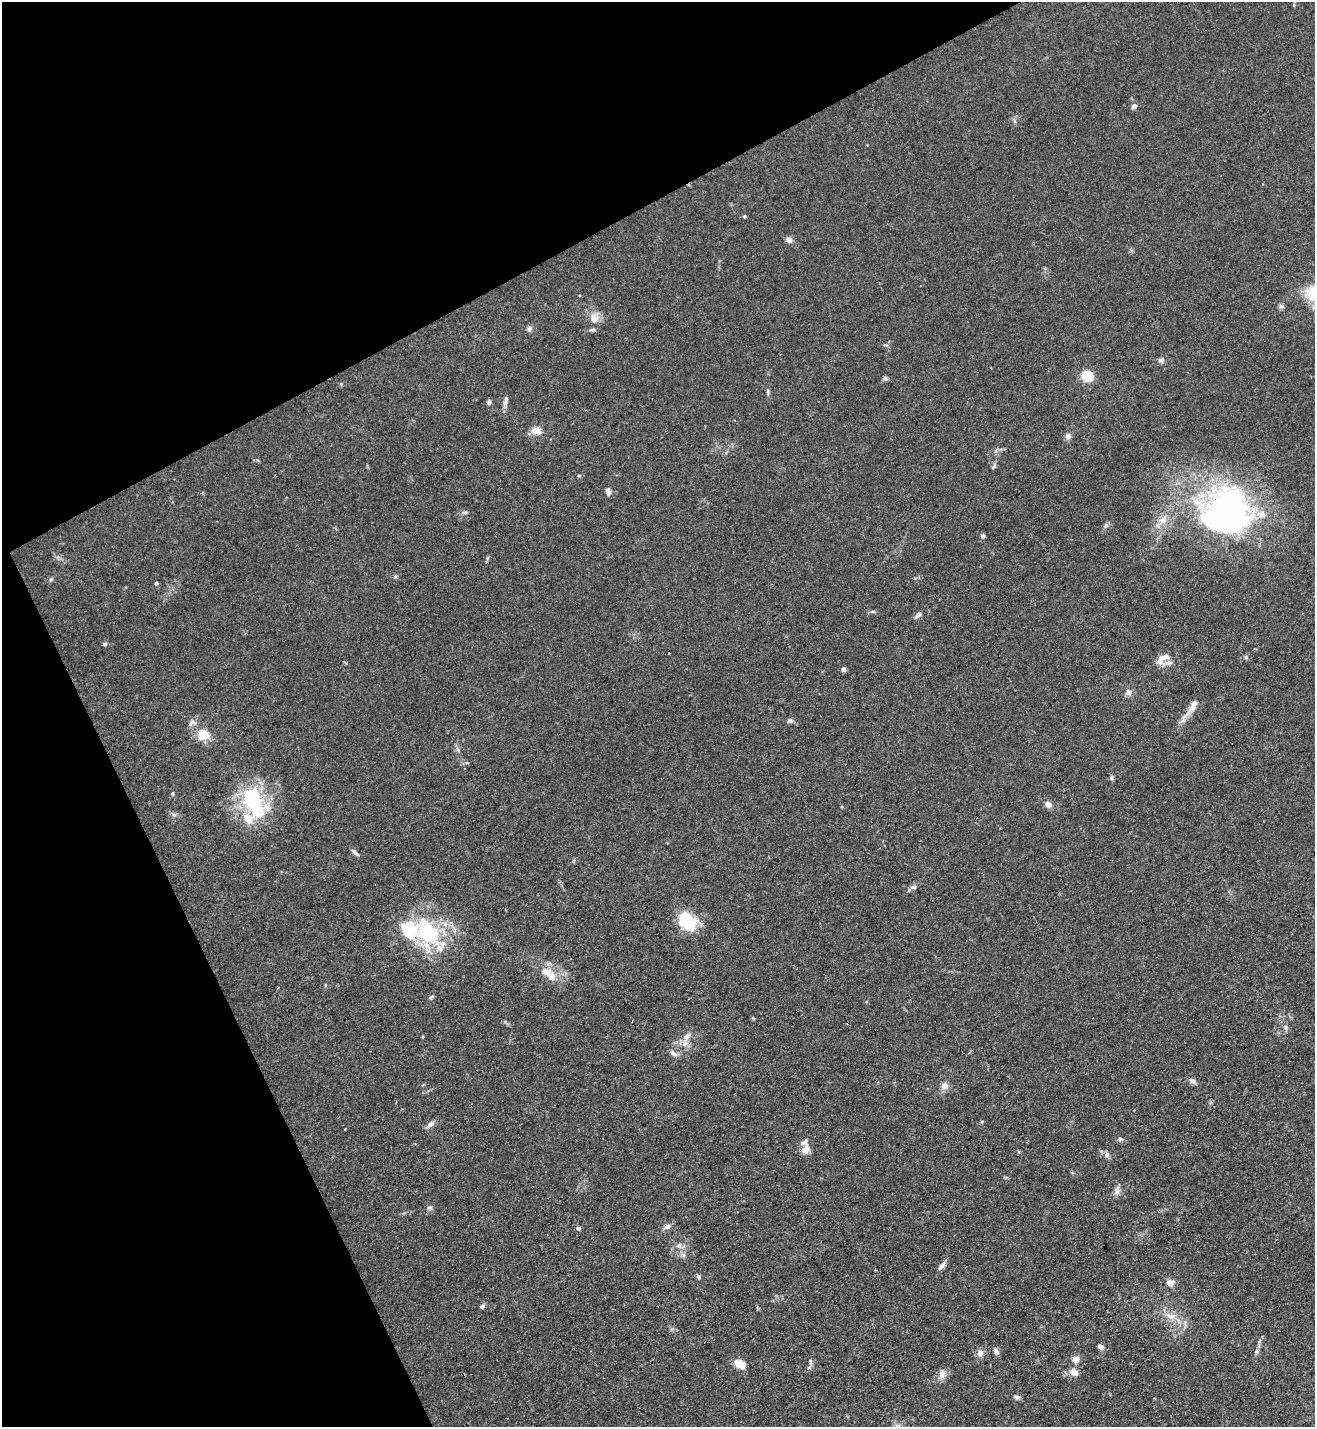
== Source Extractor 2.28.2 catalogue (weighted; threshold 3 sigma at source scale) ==
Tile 5 of 4 x 4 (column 1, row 2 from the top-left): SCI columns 159-1471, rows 2858-4282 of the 5708 x 5718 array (HDU 1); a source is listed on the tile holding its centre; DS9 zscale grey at full resolution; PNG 1317 x 1429 px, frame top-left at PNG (2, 2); no overlay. Shown black and unused: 25% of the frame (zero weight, under 3 of 4 exposures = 1% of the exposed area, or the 3 px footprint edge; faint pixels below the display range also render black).
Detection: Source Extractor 2.28.2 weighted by HDU 2 'WHT'; one run over the whole footprint, this tile lists its part. Background 0.063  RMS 0.0057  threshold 0.0258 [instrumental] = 3 sigma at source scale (4.5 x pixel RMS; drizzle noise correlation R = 1.50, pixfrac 1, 0.05/0.05 arcsec/px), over >= 5 px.
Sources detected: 89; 2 inside a brighter object's white glare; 1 cosmic-ray / hot-pixel residue — not listed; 7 inside a brighter listed object's ellipse — not listed separately; the other 79 listed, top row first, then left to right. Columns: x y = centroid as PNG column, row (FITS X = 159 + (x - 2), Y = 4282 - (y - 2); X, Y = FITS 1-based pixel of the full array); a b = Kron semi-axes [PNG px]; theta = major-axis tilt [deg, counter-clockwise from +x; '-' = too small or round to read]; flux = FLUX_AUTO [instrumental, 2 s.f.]
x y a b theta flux
1294 5 4 4 - 0.67
1134 106 7 6 - 1.9
744 216 4 4 - 0.68
789 240 8 7 - 2.4
1281 306 7 6 - 1.3
594 318 13 12 - 6.3
529 328 8 6 57 1.6
1161 360 9 7 33 1.8
1087 376 9 7 -5 22
885 378 7 5 -44 1
768 392 9 4 -90 1.1
506 399 9 5 -78 1.7
489 402 6 5 - 1.6
536 431 11 8 -9 5.9
1068 436 8 7 - 2.3
994 466 7 5 54 1.2
579 475 6 4 0 0.67
608 492 9 6 -83 2.4
1226 506 75 52 -79 140
465 512 9 4 1 1.2
1163 520 14 10 49 6.8
1106 525 7 5 55 1.3
983 536 5 5 - 1.1
51 579 6 4 43 0.88
156 583 5 4 - 1
918 615 8 6 46 2
105 644 5 5 - 1.2
1246 657 6 5 - 0.96
1163 659 23 10 41 6.7
843 669 5 5 - 1.8
1129 692 9 8 - 2.4
1193 706 22 9 63 6
790 720 8 6 19 1.5
192 723 12 7 51 2.7
203 735 16 13 17 10
458 749 6 4 -68 1.2
1111 778 6 5 - 1
172 793 5 3 - 0.64
253 802 41 23 -62 53
1048 804 9 7 -42 3
174 815 7 4 -19 1.2
355 852 13 4 -41 1.7
913 887 9 5 0 1.8
686 920 29 18 -48 20
428 933 42 30 -42 52
549 974 26 11 -38 12
325 985 6 3 -71 0.53
431 997 8 4 35 0.87
1286 1027 7 4 -89 1.2
687 1036 12 7 44 3.9
673 1053 12 6 -37 2.4
1192 1081 9 6 -28 2.4
944 1086 10 9 - 3.4
430 1124 13 6 36 2.5
1120 1139 7 5 1 1.2
806 1149 14 10 66 4.4
1107 1155 8 7 - 1.8
1117 1190 12 7 75 3
430 1207 9 4 0 1.1
667 1226 9 6 24 2.4
579 1228 6 4 0 1
680 1246 11 7 -40 2.9
683 1255 7 6 - 1.7
942 1266 13 6 49 2.5
699 1277 6 5 - 1.2
1170 1283 9 8 - 3.5
482 1306 6 5 - 1.4
1170 1316 20 8 -16 6.8
1260 1341 7 4 69 1.1
1101 1347 9 6 -32 2.2
996 1351 9 6 -62 1.9
1256 1351 7 5 59 1.3
980 1353 10 8 59 3.1
1076 1360 9 8 - 4.2
810 1362 11 4 -89 1.4
740 1364 10 7 -24 11
1073 1372 9 8 - 5
942 1375 14 8 84 3.8
1017 1397 7 6 - 1.5